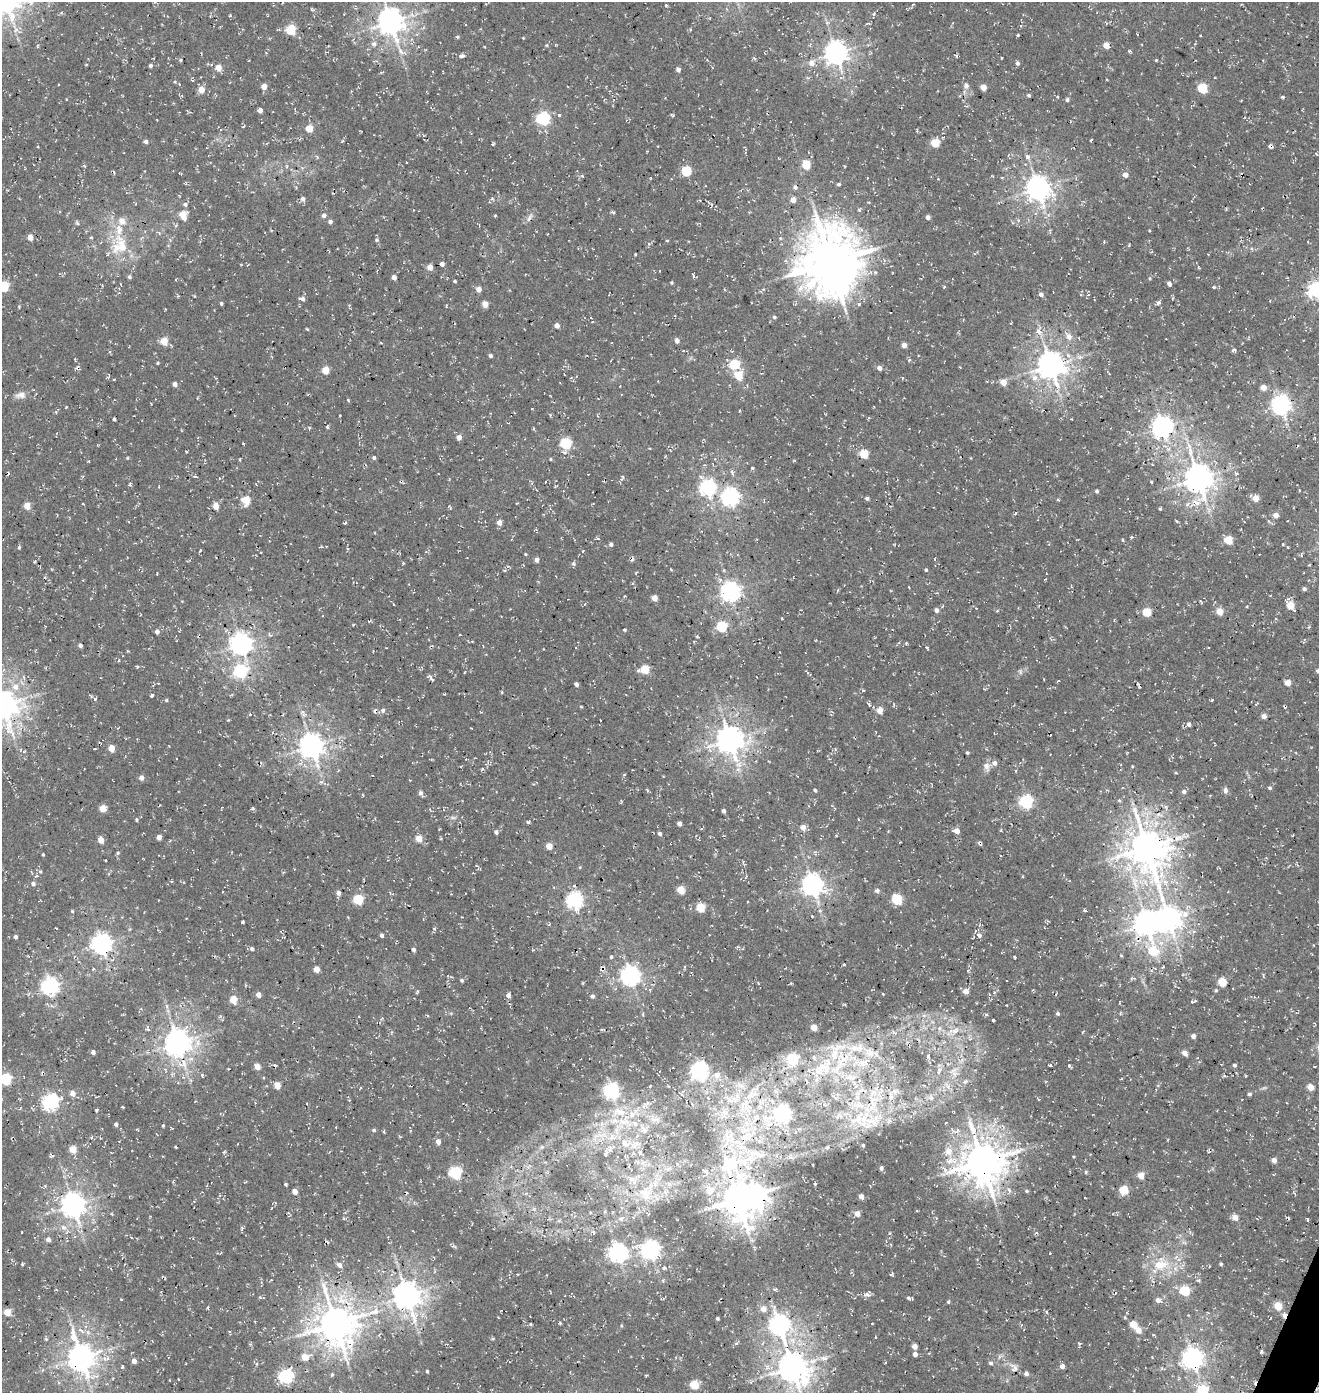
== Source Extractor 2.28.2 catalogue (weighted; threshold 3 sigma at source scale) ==
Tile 6 of 4 x 4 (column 2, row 2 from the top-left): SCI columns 1651-2967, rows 2903-4293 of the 5867 x 5812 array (HDU 1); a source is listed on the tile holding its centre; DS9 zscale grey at full resolution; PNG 1321 x 1395 px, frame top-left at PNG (2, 2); no overlay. Shown black and unused: <1% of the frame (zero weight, under 3 of 4 exposures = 8% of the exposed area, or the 3 px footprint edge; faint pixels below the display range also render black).
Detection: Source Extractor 2.28.2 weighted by HDU 2 'WHT'; one run over the whole footprint, this tile lists its part. Background 0.00286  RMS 0.0023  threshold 0.0102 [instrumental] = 3 sigma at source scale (4.5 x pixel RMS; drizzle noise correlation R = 1.50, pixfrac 1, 0.0396/0.0396 arcsec/px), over >= 5 px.
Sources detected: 499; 1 too faint to see at this stretch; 1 inside a brighter object's white glare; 9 cosmic-ray / hot-pixel residue — not listed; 24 inside a brighter listed object's ellipse — not listed separately; the other 464 listed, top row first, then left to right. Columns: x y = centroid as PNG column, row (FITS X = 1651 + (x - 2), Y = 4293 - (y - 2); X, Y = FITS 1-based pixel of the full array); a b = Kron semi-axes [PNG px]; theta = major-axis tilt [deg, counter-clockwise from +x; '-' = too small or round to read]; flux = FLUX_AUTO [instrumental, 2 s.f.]
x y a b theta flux
30 2 11 7 -39 1.5
666 5 4 3 - 0.26
312 10 6 3 -20 0.3
873 13 5 3 - 0.28
391 22 9 8 - 290
827 23 6 4 0 0.43
291 30 5 5 - 13
1018 35 4 3 - 0.27
1200 35 3 2 - 0.22
457 37 5 4 - 0.3
523 38 3 3 - 0.15
374 44 8 7 - 0.97
1106 45 5 4 - 2.8
484 46 3 2 - 0.17
1129 51 4 3 - 0.35
405 53 6 4 -48 0.44
836 53 8 7 - 200
461 56 7 4 3 0.64
1001 58 3 2 - 0.16
180 60 3 3 - 0.31
1156 60 4 3 - 0.2
811 63 7 7 - 1.6
1017 63 5 5 - 0.51
86 65 4 2 - 0.15
150 65 4 4 - 0.52
218 67 5 5 - 2.8
678 69 4 4 - 1
1106 79 2 2 - 0.21
179 84 5 4 - 0.29
966 85 8 8 - 0.8
264 86 4 4 - 2.1
983 87 4 4 - 2.9
1202 88 5 5 - 12
201 90 5 5 - 3.3
1029 95 4 3 - 0.39
1283 97 5 4 - 0.29
1067 100 4 4 - 0.57
1241 101 3 2 - 0.15
260 110 4 4 - 1.2
559 115 5 4 - 0.37
543 119 6 6 - 39
309 128 5 5 - 4.6
146 141 5 4 - 0.59
935 143 5 5 - 7.8
493 144 4 3 - 0.3
1027 157 7 5 2 0.71
806 164 5 5 - 8.1
286 167 5 4 - 0.36
686 171 5 5 - 13
1125 175 5 5 - 1.4
582 176 5 4 - 0.28
838 184 4 4 - 0.41
795 187 5 4 - 0.62
1038 188 8 7 - 230
333 193 3 2 - 0.2
303 199 5 5 - 0.83
793 200 5 5 - 1.5
869 203 4 2 - 0.2
185 204 5 5 - 0.61
183 215 7 5 -73 6.2
324 215 5 4 - 0.92
495 216 3 3 - 0.23
530 216 12 5 58 0.86
928 217 4 4 - 1
330 222 4 4 - 0.74
77 223 7 4 -63 0.33
176 225 5 3 - 0.26
30 237 5 5 - 2
91 237 5 4 - 0.25
667 240 4 3 - 0.22
1104 241 4 3 - 0.21
649 244 5 4 - 0.42
120 245 29 23 85 9.9
635 254 3 2 - 0.19
830 262 20 18 -89 1100
442 264 4 4 - 1.1
430 267 4 4 - 2.3
693 276 8 3 -68 0.31
129 277 4 4 - 0.5
394 277 4 4 - 1.4
455 281 3 3 - 0.36
672 283 4 4 - 0.27
121 284 4 2 - 0.16
1169 284 6 5 - 0.69
4 286 5 5 - 14
944 287 4 3 - 0.21
1214 287 4 3 - 0.33
479 289 5 4 - 1.7
1316 290 6 6 - 74
1041 294 5 4 - 0.91
194 296 3 3 - 0.18
302 299 6 4 -5 0.79
1158 302 8 4 53 0.52
221 303 4 3 - 0.4
485 304 5 4 - 2.9
774 317 4 4 - 0.39
557 325 4 4 - 1.4
307 329 4 2 - 0.23
1038 332 11 6 -50 1.3
1068 337 9 7 -45 1.5
677 340 4 4 - 1.2
164 341 5 5 - 5.1
904 345 4 4 - 1.5
1234 350 5 3 - 0.5
490 355 4 3 - 0.59
1080 357 8 6 -2 0.83
909 360 5 4 - 0.32
158 363 4 3 - 0.25
735 364 5 5 - 15
1051 365 8 8 - 320
960 367 3 3 - 0.17
77 368 6 4 55 0.49
879 368 5 5 - 1.2
325 370 5 5 - 5.5
738 375 5 5 - 7.5
1034 378 9 7 88 1.4
114 379 3 2 - 0.19
987 381 3 2 - 0.21
1003 382 5 5 - 2.8
175 384 4 4 - 1.2
620 386 2 2 - 0.13
1263 387 5 5 - 1.9
20 395 13 8 9 1.4
348 400 4 3 - 0.27
1281 404 7 7 - 120
532 409 3 2 - 0.13
114 419 3 3 - 0.4
327 427 5 3 - 0.31
1162 427 7 7 - 160
459 437 4 4 - 1.6
566 443 5 5 - 22
187 452 3 2 - 0.28
864 454 5 5 - 8.7
127 458 4 3 - 0.28
374 458 4 4 - 0.49
971 458 4 2 - 0.15
550 459 4 3 - 0.23
794 460 4 3 - 0.23
752 468 4 4 - 0.25
732 472 7 5 -78 0.55
1236 473 5 4 - 0.44
8 474 3 2 - 0.28
195 476 5 3 - 0.28
622 477 7 6 - 0.5
1198 478 10 8 -77 340
545 482 3 2 - 0.15
1151 482 3 3 - 0.24
130 484 4 4 - 0.32
707 488 7 6 - 70
1097 491 4 4 - 0.45
730 497 7 7 - 91
867 498 5 4 - 0.59
1255 498 5 4 - 2.8
246 500 6 5 - 6.8
517 503 3 2 - 0.17
1188 504 9 6 29 1
27 506 5 4 - 4
216 506 5 4 - 3
1160 509 4 3 - 0.29
1276 515 4 4 - 1.7
1176 521 5 3 - 0.25
499 522 4 4 - 1.8
345 523 5 2 - 0.28
1228 540 5 5 - 7.5
611 544 5 4 - 0.48
1283 544 3 3 - 0.35
19 547 4 3 - 0.35
583 551 4 2 - 0.18
525 554 4 3 - 0.23
1301 555 5 3 - 0.35
935 559 4 3 - 0.17
537 560 5 4 - 1
632 560 7 3 53 0.47
34 562 3 2 - 0.25
403 563 3 3 - 0.27
573 564 6 5 - 0.5
671 569 3 3 - 0.19
504 570 5 2 - 0.3
926 570 4 4 - 0.31
636 573 5 3 - 0.21
1304 589 4 4 - 0.55
730 591 7 7 - 120
654 598 4 4 - 2.6
1290 605 5 5 - 4.8
936 610 5 4 - 0.88
1219 611 5 4 - 4.9
1147 612 5 5 - 7.8
369 621 5 3 - 0.25
722 626 5 5 - 16
624 630 4 3 - 0.29
157 631 4 4 - 0.97
241 644 7 7 - 170
80 645 4 4 - 0.73
927 647 5 3 - 0.25
137 667 4 4 - 0.24
645 669 5 5 - 8.1
240 671 7 6 - 37
1318 671 4 4 - 0.73
1020 672 8 4 -71 0.41
431 678 10 4 -49 0.77
1058 681 4 3 - 0.17
1288 683 4 4 - 2.6
576 684 4 4 - 0.81
15 687 8 8 - 2
502 692 5 3 - 0.22
152 695 4 3 - 0.45
95 699 5 4 - 0.38
166 700 4 4 - 0.33
1212 700 4 3 - 0.24
3 705 9 8 - 350
383 710 6 6 - 0.7
880 710 5 4 - 3.3
302 712 8 6 46 0.74
1264 716 4 4 - 1.5
1189 724 5 4 - 0.86
730 740 8 8 - 310
312 746 8 7 - 250
111 748 5 4 - 3.4
94 749 4 2 - 0.15
967 753 3 3 - 0.32
995 763 6 6 - 1.1
986 766 13 9 -72 1.2
1132 766 4 3 - 0.17
482 769 6 3 45 0.28
738 770 8 6 -88 1.2
141 778 4 4 - 1.4
321 782 6 4 -40 0.4
1270 788 5 4 - 0.38
647 790 6 3 -54 0.26
815 790 4 3 - 0.43
1225 790 8 6 -90 0.7
1184 792 6 5 - 0.69
421 793 7 5 -65 0.67
1119 800 5 4 - 0.28
1026 802 6 6 - 43
103 808 5 5 - 4.5
724 811 4 3 - 0.58
453 818 9 4 0 0.58
136 820 4 4 - 0.32
529 822 4 4 - 0.37
679 823 4 4 - 1.2
803 827 5 5 - 2.2
957 831 6 5 - 1.6
496 832 5 4 - 0.56
660 833 4 4 - 0.7
836 835 4 2 - 0.2
159 837 4 4 - 1.6
419 838 5 4 - 3.7
1180 838 17 8 24 2.2
101 840 5 4 - 2.8
979 843 5 3 - 0.43
549 846 5 4 - 3.7
1146 847 15 11 -67 620
118 853 5 4 - 0.32
43 854 3 3 - 0.29
580 867 5 3 - 0.21
40 871 5 4 - 0.33
37 875 6 4 18 0.39
746 877 6 3 68 0.29
33 883 5 5 - 0.68
812 885 7 7 - 170
681 890 5 4 - 6.6
877 890 7 5 -27 0.63
338 893 5 4 - 1.1
897 899 6 5 - 16
358 900 5 5 - 14
574 900 7 6 - 74
701 907 5 5 - 8.7
1085 910 5 3 - 0.29
72 911 4 4 - 0.27
812 916 3 2 - 0.22
1168 918 9 8 - 220
243 922 3 3 - 0.54
1146 923 18 8 -77 230
130 929 4 4 - 0.28
435 929 6 3 -70 0.28
382 935 4 3 - 0.63
979 935 6 6 - 0.96
15 937 4 3 - 0.59
102 944 7 7 - 140
252 949 5 4 - 0.39
413 950 4 4 - 0.71
611 957 4 4 - 0.32
844 965 3 2 - 0.3
685 967 5 3 - 0.27
316 969 4 4 - 2.8
602 969 9 5 48 0.72
630 976 7 7 - 120
462 980 4 4 - 0.41
1222 982 5 5 - 8
791 983 5 3 - 0.23
50 986 7 6 - 89
1216 990 5 4 - 0.3
966 991 5 5 - 1.7
417 993 7 3 62 0.28
883 994 4 3 - 0.15
258 995 4 4 - 1.6
508 995 6 5 - 0.77
592 996 4 4 - 0.69
233 1000 5 4 - 5.7
1193 1001 7 2 13 0.33
167 1006 6 4 89 0.43
1058 1014 5 4 - 0.41
643 1015 5 3 - 0.24
993 1020 3 3 - 0.32
814 1027 5 4 - 2.9
939 1028 8 5 83 0.76
602 1029 6 3 5 0.23
955 1031 21 9 27 3.4
894 1032 6 4 -45 0.43
1193 1036 4 4 - 1.3
970 1039 6 4 18 0.41
178 1043 8 8 - 300
93 1052 4 4 - 0.73
870 1052 16 13 -33 3.6
1185 1053 5 4 - 1.6
928 1057 9 6 -72 0.86
842 1058 36 21 58 13
792 1059 5 5 - 27
183 1064 16 14 10 4.3
1050 1065 3 3 - 0.36
1234 1065 4 4 - 0.48
1069 1066 5 3 - 0.35
1314 1066 4 2 - 0.23
257 1067 5 4 - 2.8
939 1069 9 6 40 1.2
699 1070 7 6 - 99
953 1071 22 7 27 2.8
716 1075 7 7 - 1.5
6 1079 6 5 - 24
965 1082 10 6 31 0.91
947 1085 11 6 -66 1.4
277 1086 5 4 - 3.9
650 1086 4 3 - 0.21
1310 1087 5 4 - 3.2
611 1091 6 6 - 78
72 1093 5 5 - 1.8
873 1093 10 9 - 2
681 1094 5 4 - 0.35
1249 1094 5 4 - 0.48
891 1096 13 7 88 1.6
931 1097 11 8 -55 1.4
51 1102 7 6 - 71
647 1103 8 5 54 0.67
745 1104 24 15 77 7.2
123 1107 3 2 - 0.21
20 1108 6 4 60 0.25
96 1110 3 3 - 0.29
725 1112 14 8 80 2
782 1113 6 6 - 99
653 1119 12 6 -72 1.5
766 1120 24 9 -56 3.9
870 1120 41 21 -12 9.7
625 1122 25 12 -14 6
602 1123 6 5 - 0.63
116 1124 4 3 - 0.64
163 1125 4 3 - 0.26
972 1126 30 9 -67 5.1
374 1130 5 4 - 0.41
753 1132 11 7 -83 1.7
612 1136 11 6 62 1.5
729 1138 24 18 67 7.2
438 1141 5 4 - 1.4
863 1145 3 3 - 0.29
634 1146 15 11 -83 2.8
176 1147 3 2 - 0.27
73 1149 5 4 - 4.4
609 1149 12 7 -90 1.2
948 1151 11 9 -76 2.9
224 1152 5 4 - 0.27
1274 1160 4 4 - 1.3
982 1162 13 12 - 680
733 1164 38 13 22 18
813 1165 3 2 - 0.14
881 1168 4 4 - 0.73
1086 1172 5 4 - 0.33
455 1173 6 6 - 28
1141 1175 5 4 - 3.9
739 1176 12 11 - 3.4
285 1184 3 3 - 0.35
669 1184 9 5 -61 0.75
114 1185 4 3 - 0.21
45 1186 5 4 - 0.34
1124 1190 5 5 - 9.4
295 1191 4 4 - 2.1
709 1191 9 7 30 2.5
1026 1191 5 4 - 0.34
406 1193 4 2 - 0.31
646 1193 24 21 77 8.8
861 1196 5 5 - 1.1
738 1199 10 8 -77 510
73 1205 8 7 - 230
534 1209 6 4 45 0.41
605 1211 5 4 - 0.38
112 1214 5 3 - 0.22
857 1214 5 5 - 1.8
1235 1217 5 5 - 2.1
621 1219 6 6 - 0.6
1308 1220 5 3 - 0.23
64 1227 10 8 -42 1.4
242 1228 5 4 - 0.45
22 1232 3 2 - 0.17
593 1232 5 4 - 0.53
890 1233 4 4 - 0.29
1180 1235 5 5 - 0.45
161 1237 3 3 - 0.15
48 1239 5 5 - 0.99
1184 1242 7 4 -19 0.46
454 1246 8 4 -9 0.38
650 1250 7 7 - 110
618 1252 7 7 - 110
22 1264 3 3 - 0.41
1158 1264 24 17 64 6.7
1221 1264 4 3 - 0.3
339 1265 6 5 - 1.1
1182 1266 10 4 56 0.61
1210 1266 3 2 - 0.15
664 1268 7 5 3 0.49
1175 1268 7 4 -73 0.65
892 1274 5 4 - 0.41
1198 1280 5 5 - 0.34
1185 1290 5 5 - 13
867 1294 8 6 36 1
407 1295 9 8 - 310
260 1297 4 4 - 0.27
909 1298 6 3 -20 0.52
662 1299 5 2 - 0.22
1158 1300 8 5 -28 1.1
948 1302 5 4 - 0.3
1278 1306 5 5 - 6.3
764 1309 6 6 - 2.1
7 1312 5 4 - 4.6
1284 1315 6 4 77 1.6
717 1318 3 3 - 0.34
929 1318 5 3 - 0.2
1271 1318 3 2 - 0.16
872 1323 3 2 - 0.33
335 1324 12 11 - 600
531 1324 4 4 - 0.25
779 1324 9 7 -69 120
1133 1324 5 4 - 5.9
1138 1330 6 5 - 2.2
46 1339 5 4 - 0.28
914 1346 4 4 - 1.6
1261 1351 4 3 - 0.35
915 1354 4 4 - 1
81 1357 10 8 -70 300
305 1357 6 5 - 3.1
824 1358 11 7 -9 1.4
1192 1358 7 7 - 160
134 1361 4 4 - 1.3
991 1363 6 4 -18 0.45
256 1364 5 3 - 0.33
1062 1366 4 4 - 1.2
122 1367 5 4 - 0.33
792 1367 10 8 -48 400
1014 1369 10 5 37 0.67
427 1371 3 3 - 0.28
1026 1373 4 4 - 0.87
332 1375 5 4 - 0.36
286 1376 6 6 - 48
751 1382 6 5 - 0.39
694 1385 5 5 - 8.7
1202 1390 5 5 - 18
Overlapping masked pixels (flux is a lower limit): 9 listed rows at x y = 312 746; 1146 923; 602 969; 982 1162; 733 1164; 738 1199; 764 1309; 1284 1315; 335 1324
Isophote crosses this tile's border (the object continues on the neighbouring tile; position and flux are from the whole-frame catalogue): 8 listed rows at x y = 30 2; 391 22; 4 286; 1316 290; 1318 671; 3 705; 6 1079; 1202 1390
Unlisted compact peaks at least as high as the median listed source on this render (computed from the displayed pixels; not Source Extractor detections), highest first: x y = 377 240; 815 1184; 1014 957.